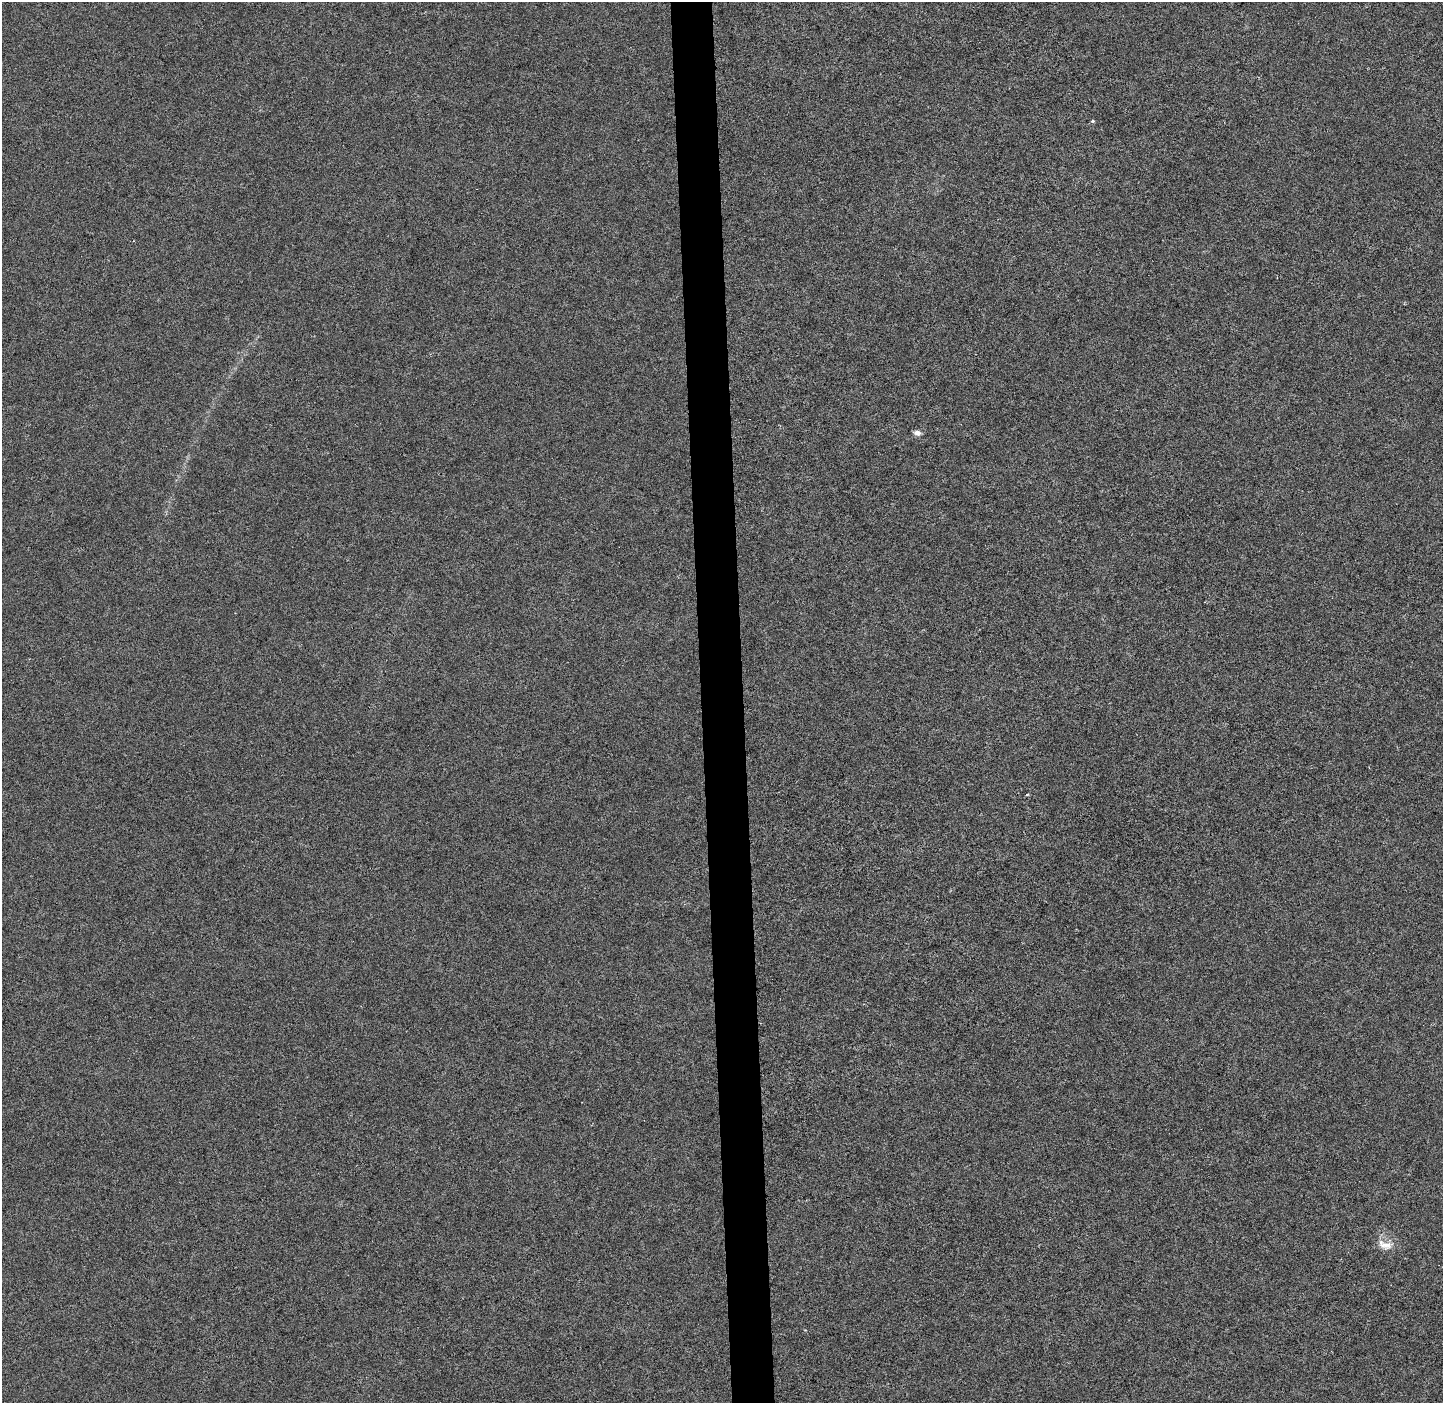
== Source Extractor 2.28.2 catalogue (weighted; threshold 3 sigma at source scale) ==
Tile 5 of 3 x 3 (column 2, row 2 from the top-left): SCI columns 1512-2952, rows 1407-2807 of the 4465 x 4207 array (HDU 1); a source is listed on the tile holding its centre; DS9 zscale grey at full resolution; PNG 1445 x 1405 px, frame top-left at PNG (2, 2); no overlay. Shown black and unused: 3% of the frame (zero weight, under 3 of 6 exposures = <1% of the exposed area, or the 3 px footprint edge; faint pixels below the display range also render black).
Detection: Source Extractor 2.28.2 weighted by HDU 2 'WHT'; one run over the whole footprint, this tile lists its part. Background -1.97e-04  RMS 0.0024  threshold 0.00975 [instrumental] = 3 sigma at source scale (4.09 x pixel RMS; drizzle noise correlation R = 1.36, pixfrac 0.8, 0.0396/0.0396 arcsec/px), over >= 5 px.
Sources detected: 3; all 3 listed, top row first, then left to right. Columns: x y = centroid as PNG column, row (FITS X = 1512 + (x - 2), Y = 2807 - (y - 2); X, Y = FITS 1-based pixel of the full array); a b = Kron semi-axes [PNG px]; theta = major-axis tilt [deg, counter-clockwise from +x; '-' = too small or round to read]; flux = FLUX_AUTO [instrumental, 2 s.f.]
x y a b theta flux
1092 121 3 3 - 0.61
917 433 8 6 -10 1.1
1385 1245 22 11 -17 2.6